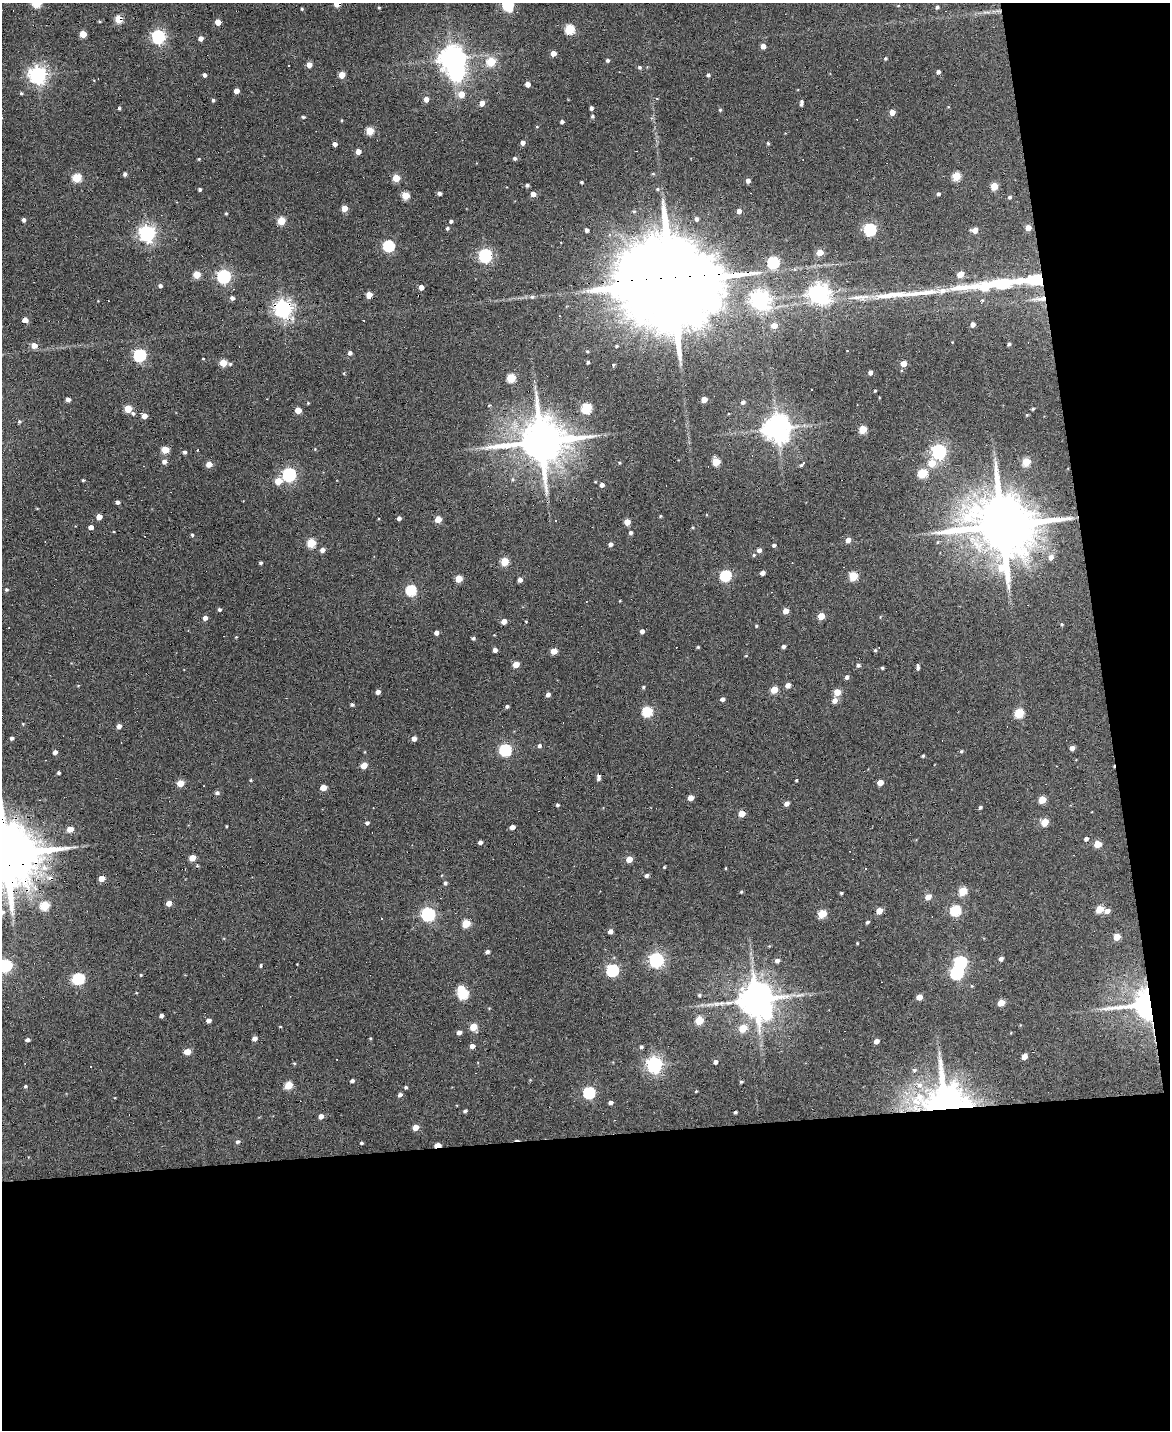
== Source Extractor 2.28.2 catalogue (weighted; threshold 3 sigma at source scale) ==
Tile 12 of 4 x 3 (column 4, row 3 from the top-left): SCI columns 3506-4673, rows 131-1558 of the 4673 x 4652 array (HDU 1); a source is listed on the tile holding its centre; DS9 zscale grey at full resolution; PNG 1172 x 1432 px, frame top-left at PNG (2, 3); no overlay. Shown black and unused: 26% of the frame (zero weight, under 3 of 6 exposures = <1% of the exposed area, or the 3 px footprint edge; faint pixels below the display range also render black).
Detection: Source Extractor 2.28.2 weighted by HDU 2 'WHT'; one run over the whole footprint, this tile lists its part. Background 0.137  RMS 0.0091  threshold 0.0372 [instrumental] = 3 sigma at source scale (4.09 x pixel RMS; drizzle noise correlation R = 1.36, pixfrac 0.8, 0.05/0.05 arcsec/px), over >= 5 px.
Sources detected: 354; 5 inside a brighter object's white glare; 20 cosmic-ray / hot-pixel residue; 2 long thin detections or spike segments (spike, bleed or trail) — not listed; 5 inside a brighter listed object's ellipse — not listed separately; the other 322 listed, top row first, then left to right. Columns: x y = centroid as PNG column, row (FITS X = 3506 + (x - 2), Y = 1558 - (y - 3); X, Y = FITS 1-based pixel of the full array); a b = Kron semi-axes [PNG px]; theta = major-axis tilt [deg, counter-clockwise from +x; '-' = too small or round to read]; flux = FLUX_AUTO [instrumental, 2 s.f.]
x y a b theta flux
37 3 5 5 - 46
337 4 5 4 - 17
508 4 6 5 - 110
379 7 4 3 - 0.84
937 7 4 4 - 1.9
302 9 4 3 - 0.86
119 19 5 4 - 21
218 22 4 4 - 9.8
570 29 5 5 - 50
83 34 5 4 - 19
158 36 6 6 - 180
201 38 4 4 - 4.6
763 46 4 4 - 6.3
553 53 4 4 - 6.5
452 58 8 7 - 900
885 58 4 4 - 1.2
607 60 4 4 - 1.8
491 62 5 5 - 35
288 65 3 2 - 1.1
309 65 4 4 - 9.2
639 67 5 4 - 1.5
938 72 4 4 - 2.5
37 75 7 7 - 320
204 75 4 3 - 2.5
342 75 5 4 - 12
708 75 4 4 - 1.7
528 84 4 4 - 5.8
236 91 4 4 - 6.6
21 93 4 3 - 1.1
461 94 5 5 - 11
426 99 5 4 - 5.7
213 100 4 4 - 1.5
482 103 5 4 - 6.5
801 103 6 3 82 2.5
119 108 3 3 - 1.3
591 108 4 3 - 2.2
720 110 5 4 - 0.93
892 112 4 4 - 8.8
592 116 4 4 - 1.3
303 117 4 3 - 1.5
342 120 4 3 - 0.68
562 122 4 3 - 2.1
537 127 4 3 - 0.58
370 131 5 5 - 24
523 143 4 4 - 3.7
768 143 4 4 - 1.2
335 144 4 4 - 4.2
358 151 4 4 - 7.7
515 158 4 4 - 1.8
199 159 4 4 - 0.71
125 174 4 3 - 2.3
956 176 5 5 - 32
76 178 5 5 - 41
396 178 5 5 - 21
748 181 4 4 - 3.5
581 182 3 3 - 1.2
527 185 5 4 - 1.7
994 186 5 5 - 19
200 189 3 3 - 1.7
658 189 5 5 - 1.1
439 193 4 4 - 2.8
533 194 4 4 - 6
938 194 4 4 - 1.8
405 195 5 5 - 26
1010 197 5 4 - 1.5
344 208 4 4 - 11
634 211 5 4 - 1.1
739 211 4 4 - 5.2
226 213 3 3 - 0.84
696 219 4 3 - 1.9
24 220 4 4 - 2.4
281 221 5 5 - 26
451 221 4 4 - 1.8
447 228 4 4 - 1.5
1028 228 4 4 - 10
870 229 6 5 - 120
587 230 4 3 - 2.6
975 230 5 4 - 7.5
147 233 6 6 - 310
389 246 5 5 - 97
820 252 4 4 - 14
485 255 6 5 - 170
773 262 6 5 - 100
961 274 7 5 36 7.9
197 275 5 4 - 18
224 276 6 6 - 150
1032 280 32 8 4 57
670 282 40 19 2 31000
160 286 4 4 - 2.4
421 287 4 4 - 5.1
964 287 42 7 6 23
819 293 7 7 - 480
369 295 4 4 - 11
891 295 54 8 8 23
532 297 6 5 - 1.7
232 298 4 4 - 3
1040 299 22 6 3 6.5
760 300 7 7 - 420
982 300 5 4 - 0.93
283 308 7 6 - 350
25 320 4 4 - 9.4
972 324 4 4 - 4.5
774 326 5 5 - 9.4
1009 344 3 3 - 1.4
34 345 5 5 - 7.5
616 346 4 3 - 1.1
350 353 4 4 - 2.7
139 355 6 5 - 120
203 359 3 2 - 0.52
588 362 3 3 - 1.4
223 363 5 4 - 19
230 364 5 4 - 1.2
903 364 4 4 - 10
613 365 3 3 - 1
870 372 4 4 - 3.6
344 373 4 3 - 0.77
511 378 5 5 - 37
875 391 3 2 - 0.91
68 399 4 4 - 4
704 400 4 4 - 11
743 402 5 4 - 2.5
489 405 4 3 - 0.87
586 408 5 5 - 56
128 409 5 5 - 21
1033 409 3 3 - 0.96
298 410 4 4 - 13
133 413 6 4 -54 1.4
144 416 4 4 - 6.3
19 421 5 4 - 1.1
777 428 8 8 - 1100
863 429 5 5 - 25
541 441 14 12 6 4200
315 449 4 4 - 0.7
165 450 5 4 - 19
939 451 6 6 - 230
184 452 4 4 - 2.1
164 462 5 5 - 3.9
716 462 5 5 - 26
1026 462 5 5 - 28
619 463 4 3 - 0.74
932 463 6 5 - 16
209 464 4 4 - 10
801 465 4 4 - 1.2
923 473 5 5 - 41
289 474 6 6 - 160
83 480 3 3 - 0.94
278 481 5 5 - 15
602 485 4 4 - 3.2
117 502 4 4 - 2.6
37 509 4 2 - 0.58
660 516 4 4 - 0.84
99 517 4 4 - 7.4
399 518 4 4 - 2.6
438 519 4 4 - 14
627 522 4 4 - 9.9
1002 525 18 15 -4 8400
91 527 4 4 - 4.6
631 533 4 4 - 2.4
192 535 4 3 - 1.2
848 540 5 4 - 5
938 542 5 4 - 0.97
311 543 5 5 - 35
610 544 4 4 - 3.3
774 545 4 3 - 2
322 550 5 4 - 3.8
759 550 4 4 - 4
754 555 5 4 - 1.2
1051 557 6 6 - 3.9
504 561 5 4 - 26
261 563 3 3 - 1.7
762 573 4 4 - 3.6
725 575 6 5 - 78
853 576 5 5 - 37
459 579 5 5 - 16
520 580 4 4 - 4.1
6 590 4 4 - 1.3
411 590 5 5 - 65
219 609 4 4 - 1.6
786 611 4 4 - 8.5
821 616 5 4 - 13
205 618 4 4 - 4.4
504 621 5 4 - 6
526 621 4 2 - 0.57
1062 624 4 4 - 0.84
756 626 4 3 - 1
642 631 4 4 - 3.2
436 633 4 4 - 3.8
236 637 4 3 - 0.73
473 638 4 3 - 1.5
783 646 4 4 - 2.2
698 647 4 3 - 0.83
495 650 4 4 - 3.2
875 650 4 4 - 0.94
554 651 5 4 - 12
516 664 5 4 - 12
858 665 4 4 - 2
918 667 6 3 89 2.2
882 668 3 3 - 1.3
847 677 4 4 - 2.8
788 685 4 4 - 5.4
643 687 4 4 - 1.2
774 690 5 5 - 16
378 692 4 4 - 4.4
837 692 5 4 - 15
548 694 4 4 - 3.2
722 699 4 4 - 3.3
835 700 5 5 - 5.3
352 704 4 3 - 1.7
507 706 4 4 - 1.8
647 712 5 5 - 58
1019 713 5 5 - 41
23 724 4 3 - 0.67
119 726 4 4 - 4.2
12 738 4 4 - 2.1
414 739 5 4 - 4.1
539 746 5 5 - 2
1072 748 4 4 - 4.7
505 750 6 5 - 100
961 751 4 4 - 1.3
55 752 4 4 - 3.2
923 756 3 3 - 1.2
364 765 5 4 - 12
59 773 4 4 - 1.3
599 779 5 5 - 1.7
251 780 4 3 - 0.95
796 780 3 3 - 1
880 782 4 4 - 10
180 783 5 4 - 15
323 788 4 4 - 11
217 793 6 5 - 2.2
690 798 4 4 - 6.6
1042 800 5 4 - 19
787 803 5 4 - 4.1
557 805 4 4 - 1.3
980 807 4 4 - 1.5
742 814 5 4 - 13
1045 822 5 4 - 17
367 823 5 4 - 1.9
226 826 3 2 - 0.71
512 827 4 4 - 4.6
70 829 5 4 - 12
1086 839 5 4 - 2.4
480 842 4 4 - 2.6
1097 844 5 5 - 14
6 854 19 14 0 8600
192 858 5 4 - 11
629 859 5 4 - 9.9
664 867 4 3 - 0.86
726 868 4 3 - 0.59
646 876 5 4 - 2.5
101 878 5 4 - 11
445 883 5 4 - 1.8
963 891 5 5 - 29
741 892 4 4 - 0.95
841 893 3 3 - 1.2
928 897 5 4 - 8.8
169 903 4 4 - 6.8
44 906 5 5 - 38
1099 909 5 4 - 21
879 911 5 4 - 11
955 911 6 5 - 67
1107 911 5 4 - 4.8
428 914 6 6 - 170
822 914 5 5 - 29
867 922 4 4 - 1.4
466 924 5 5 - 26
610 931 4 4 - 4
1117 937 5 4 - 13
857 943 3 2 - 0.69
487 952 4 4 - 2.6
1001 959 4 4 - 3
656 960 6 6 - 220
777 961 5 5 - 3
6 965 6 6 - 90
260 965 4 4 - 1.1
612 970 6 5 - 110
957 973 6 6 - 130
141 975 3 3 - 0.92
78 979 7 5 7 85
972 986 4 4 - 0.79
463 994 6 5 - 56
699 995 5 5 - 1.2
919 997 5 4 - 8.1
756 999 10 8 22 2400
1001 1003 5 4 - 16
1146 1004 20 15 3 330
161 1016 4 4 - 2.9
699 1020 5 5 - 28
208 1021 4 4 - 4
280 1027 4 3 - 0.56
473 1027 5 5 - 17
743 1028 5 5 - 24
459 1032 4 4 - 3.8
254 1038 5 4 - 3.7
370 1038 4 3 - 0.72
27 1040 4 4 - 2.4
876 1041 4 4 - 4.8
472 1046 4 4 - 4.5
641 1047 4 4 - 1.3
187 1052 5 4 - 12
1024 1057 5 4 - 6.3
715 1062 4 4 - 3.2
294 1063 4 4 - 0.95
654 1064 6 6 - 300
914 1070 6 4 10 1.8
352 1081 4 4 - 2
741 1082 3 3 - 1.1
288 1085 5 4 - 25
25 1086 4 3 - 1.3
406 1087 4 3 - 1.2
696 1091 4 3 - 0.69
589 1093 6 5 - 99
400 1095 4 4 - 2.7
945 1100 43 36 1 280
610 1102 4 3 - 2.6
465 1111 4 3 - 1.5
735 1112 3 3 - 1.2
321 1116 5 4 - 4.8
415 1127 5 4 - 9.1
238 1142 5 5 - 2
361 1143 4 3 - 1.1
437 1145 5 3 - 10
Overlapping masked pixels (flux is a lower limit): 11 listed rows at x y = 337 4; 119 19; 1032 280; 670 282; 1040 299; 283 308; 1002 525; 6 854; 1146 1004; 945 1100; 437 1145
Isophote crosses this tile's border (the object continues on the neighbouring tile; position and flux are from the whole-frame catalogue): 5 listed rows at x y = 37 3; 337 4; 508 4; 6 854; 6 965